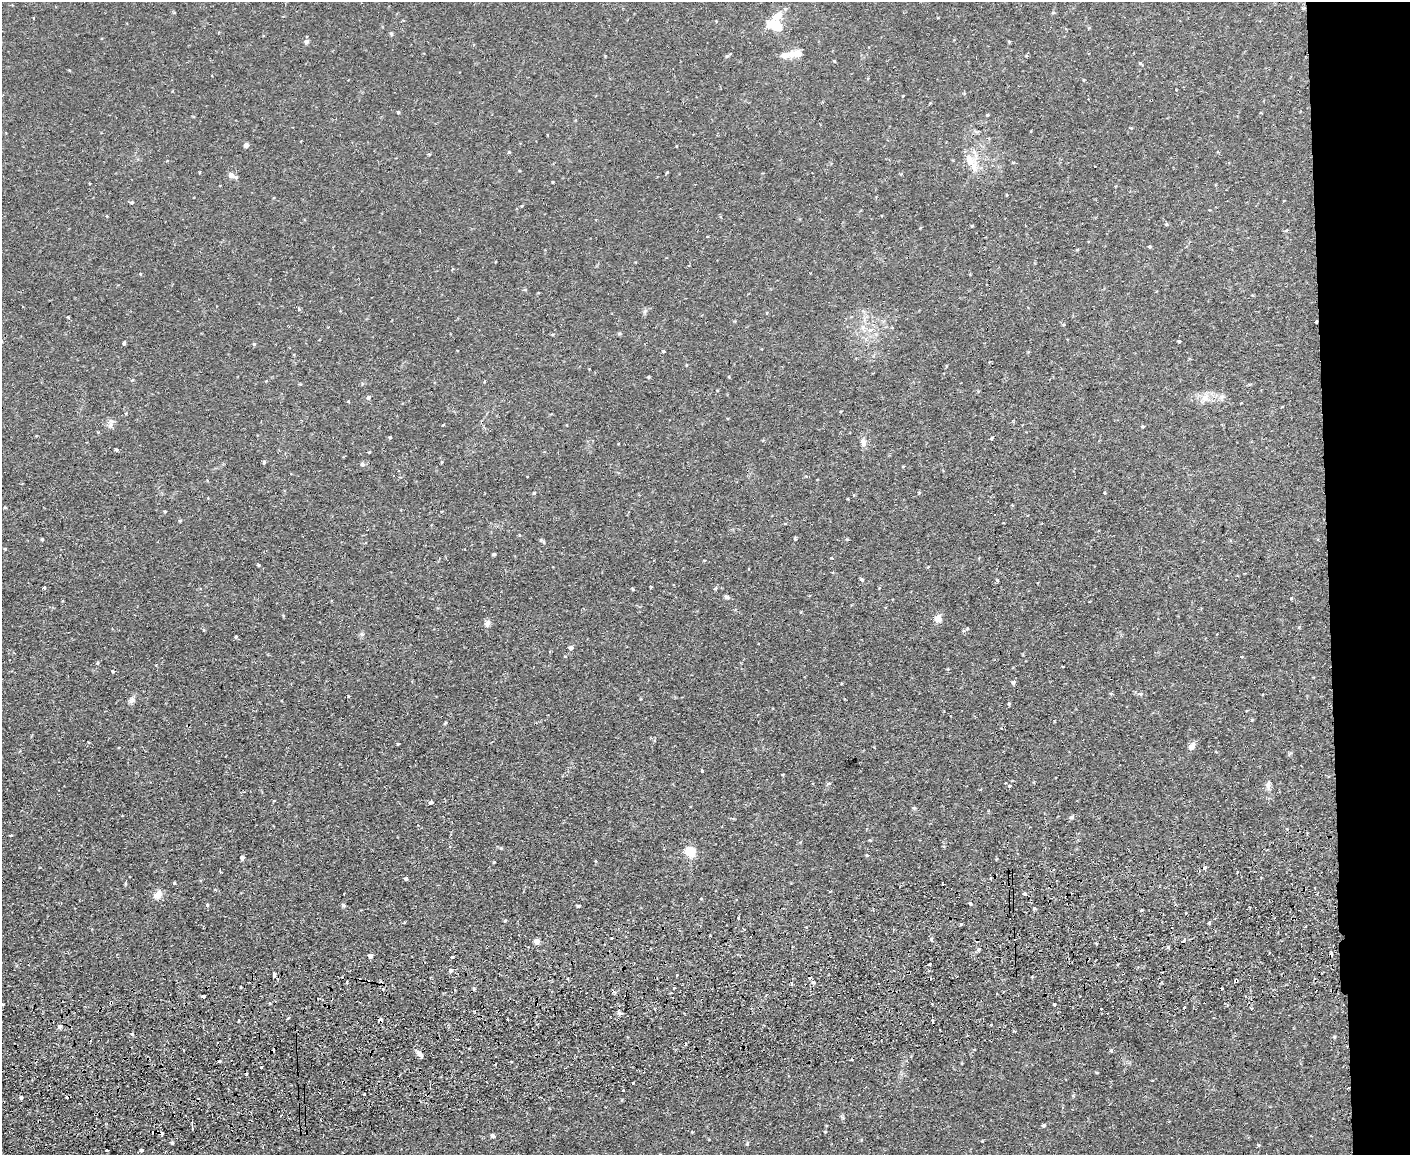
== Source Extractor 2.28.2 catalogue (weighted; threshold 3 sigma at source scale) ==
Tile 6 of 3 x 4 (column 3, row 2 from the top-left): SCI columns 2949-4356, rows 2363-3515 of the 4595 x 4724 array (HDU 1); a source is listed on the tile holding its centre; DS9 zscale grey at full resolution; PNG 1412 x 1157 px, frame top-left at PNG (2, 2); no overlay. Shown black and unused: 6% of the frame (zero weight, under 2 of 3 exposures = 3% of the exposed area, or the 3 px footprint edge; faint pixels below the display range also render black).
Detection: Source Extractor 2.28.2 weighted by HDU 2 'WHT'; one run over the whole footprint, this tile lists its part. Background 0.0291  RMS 0.0052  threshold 0.0233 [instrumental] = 3 sigma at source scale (4.5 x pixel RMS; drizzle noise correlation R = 1.50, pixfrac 1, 0.05/0.05 arcsec/px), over >= 5 px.
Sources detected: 180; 19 cosmic-ray / hot-pixel residue — not listed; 4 inside a brighter listed object's ellipse — not listed separately; the other 157 listed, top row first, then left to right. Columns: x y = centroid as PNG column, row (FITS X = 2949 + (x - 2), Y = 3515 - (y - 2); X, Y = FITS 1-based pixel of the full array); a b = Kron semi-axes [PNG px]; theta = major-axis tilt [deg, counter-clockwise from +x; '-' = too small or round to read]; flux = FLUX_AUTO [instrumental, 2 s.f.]
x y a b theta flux
34 18 3 3 - 1
774 25 16 10 -21 11
391 34 5 5 - 0.63
307 41 6 5 - 1.3
785 55 16 8 11 3.4
727 56 5 4 - 0.63
834 61 4 3 - 0.44
1140 63 5 4 - 0.66
398 112 4 4 - 0.59
987 115 4 4 - 0.47
246 145 5 5 - 2.2
509 152 4 4 - 0.45
167 161 5 3 - 0.37
970 161 18 12 -70 7.6
231 175 7 5 -26 2.7
553 182 3 2 - 0.37
132 202 5 4 - 0.68
1167 224 5 3 - 0.5
972 226 5 3 - 0.46
1150 246 4 4 - 0.59
140 274 4 3 - 0.36
299 309 5 5 - 0.61
68 317 3 3 - 0.66
1316 321 3 3 - 1.4
863 327 7 6 - 1.7
870 330 6 5 - 1.3
553 334 5 3 - 0.44
619 334 5 4 - 0.7
1179 341 3 3 - 1.2
124 343 5 3 - 0.66
254 344 4 4 - 0.54
663 351 4 3 - 0.6
368 397 6 5 - 1.3
1205 397 11 10 - 4.1
110 425 10 5 76 1.8
443 425 4 3 - 0.37
1143 426 5 3 - 0.47
390 437 4 4 - 0.62
992 438 4 3 - 2.2
863 442 12 7 -69 2.5
116 450 4 3 - 0.71
369 452 3 3 - 0.49
264 462 5 4 - 0.92
362 464 6 5 - 1.2
534 493 4 4 - 0.71
1104 493 3 2 - 0.4
5 507 5 3 - 0.46
165 511 4 3 - 0.44
180 520 5 3 - 0.56
785 524 4 2 - 0.3
42 539 4 3 - 0.54
795 539 5 3 - 0.52
847 539 5 3 - 0.51
542 540 9 3 -33 0.79
5 549 5 3 - 0.42
494 554 4 3 - 0.7
258 565 4 3 - 0.6
928 567 4 2 - 0.4
862 579 5 4 - 0.74
998 580 4 3 - 0.6
651 587 3 2 - 0.39
44 588 3 3 - 1.4
633 589 4 3 - 0.52
715 589 5 3 - 0.52
726 597 8 4 -43 0.93
1291 598 4 3 - 0.49
938 618 8 8 - 3.6
487 623 10 7 63 1.8
967 629 5 3 - 0.5
361 634 7 4 -34 0.83
236 637 4 4 - 0.59
571 648 5 5 - 1.4
97 663 5 4 - 0.59
113 671 4 4 - 0.42
1013 682 6 5 - 0.98
1140 694 6 5 - 0.85
131 700 10 7 36 1.7
1009 704 4 4 - 0.63
445 723 5 3 - 0.51
1192 746 10 6 52 2.8
1290 753 6 4 20 0.66
702 770 3 3 - 1.3
1005 783 2 2 - 0.5
1268 785 12 6 87 2.1
1009 786 3 3 - 1.4
431 802 7 4 15 0.8
914 808 5 4 - 0.64
1071 817 7 4 28 1
1307 834 2 2 - 0.59
11 835 5 3 - 0.38
690 851 6 5 - 29
242 858 5 5 - 1.2
494 862 3 3 - 0.42
1205 867 4 4 - 2.1
406 879 4 4 - 0.89
1315 888 2 2 - 0.52
1024 894 4 3 - 2.9
158 895 12 9 45 4.3
701 899 4 3 - 0.35
970 904 4 3 - 0.54
207 905 4 4 - 0.62
343 905 6 4 -38 0.74
578 906 4 3 - 0.8
1034 908 4 4 - 0.72
873 910 3 3 - 0.68
1142 910 3 3 - 3.2
1186 913 3 3 - 1.1
738 918 4 2 - 1.6
961 924 3 3 - 1.2
931 939 6 4 -88 0.89
1184 939 6 3 56 0.71
537 941 4 4 - 4.1
1096 943 4 2 - 0.46
1270 953 3 2 - 1.1
370 956 4 4 - 2.2
452 957 3 3 - 0.6
929 964 4 3 - 1.1
451 970 5 5 - 1.5
273 974 5 3 - 3.4
1236 981 4 3 - 5.3
813 982 6 4 0 0.86
791 983 4 3 - 0.94
241 987 3 2 - 0.52
674 988 4 2 - 0.43
382 989 4 3 - 1
1222 989 3 2 - 0.43
996 994 3 2 - 0.74
203 996 4 3 - 1.4
111 1002 3 3 - 1.8
3 1004 3 3 - 0.66
1054 1004 3 3 - 1.9
1101 1009 3 2 - 0.82
620 1013 6 5 - 1.1
288 1018 4 3 - 0.54
238 1020 3 3 - 0.88
380 1020 4 3 - 4.4
933 1021 4 3 - 7.1
60 1026 6 5 - 1.3
1111 1050 5 4 - 0.78
420 1054 8 5 -35 2.2
261 1067 3 3 - 1.2
1097 1073 4 3 - 0.47
633 1083 3 2 - 1.4
623 1091 3 3 - 0.93
1073 1096 4 4 - 0.56
21 1097 3 3 - 3.8
280 1115 3 3 - 0.73
1044 1125 5 4 - 0.77
192 1129 5 3 - 0.66
825 1132 4 3 - 0.36
493 1136 6 5 - 0.87
982 1141 3 3 - 0.35
172 1143 4 4 - 0.58
747 1143 5 4 - 0.69
1259 1145 5 4 - 0.5
107 1150 3 3 - 1.4
141 1150 4 3 - 1.5
Overlapping masked pixels (flux is a lower limit): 4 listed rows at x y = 1316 321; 1236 981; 111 1002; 380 1020
Unlisted compact peaks at least as high as the median listed source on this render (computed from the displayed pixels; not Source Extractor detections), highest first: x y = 398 744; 505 921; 501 848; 831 558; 1334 1037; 348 696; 1252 720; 645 311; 667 172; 648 377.